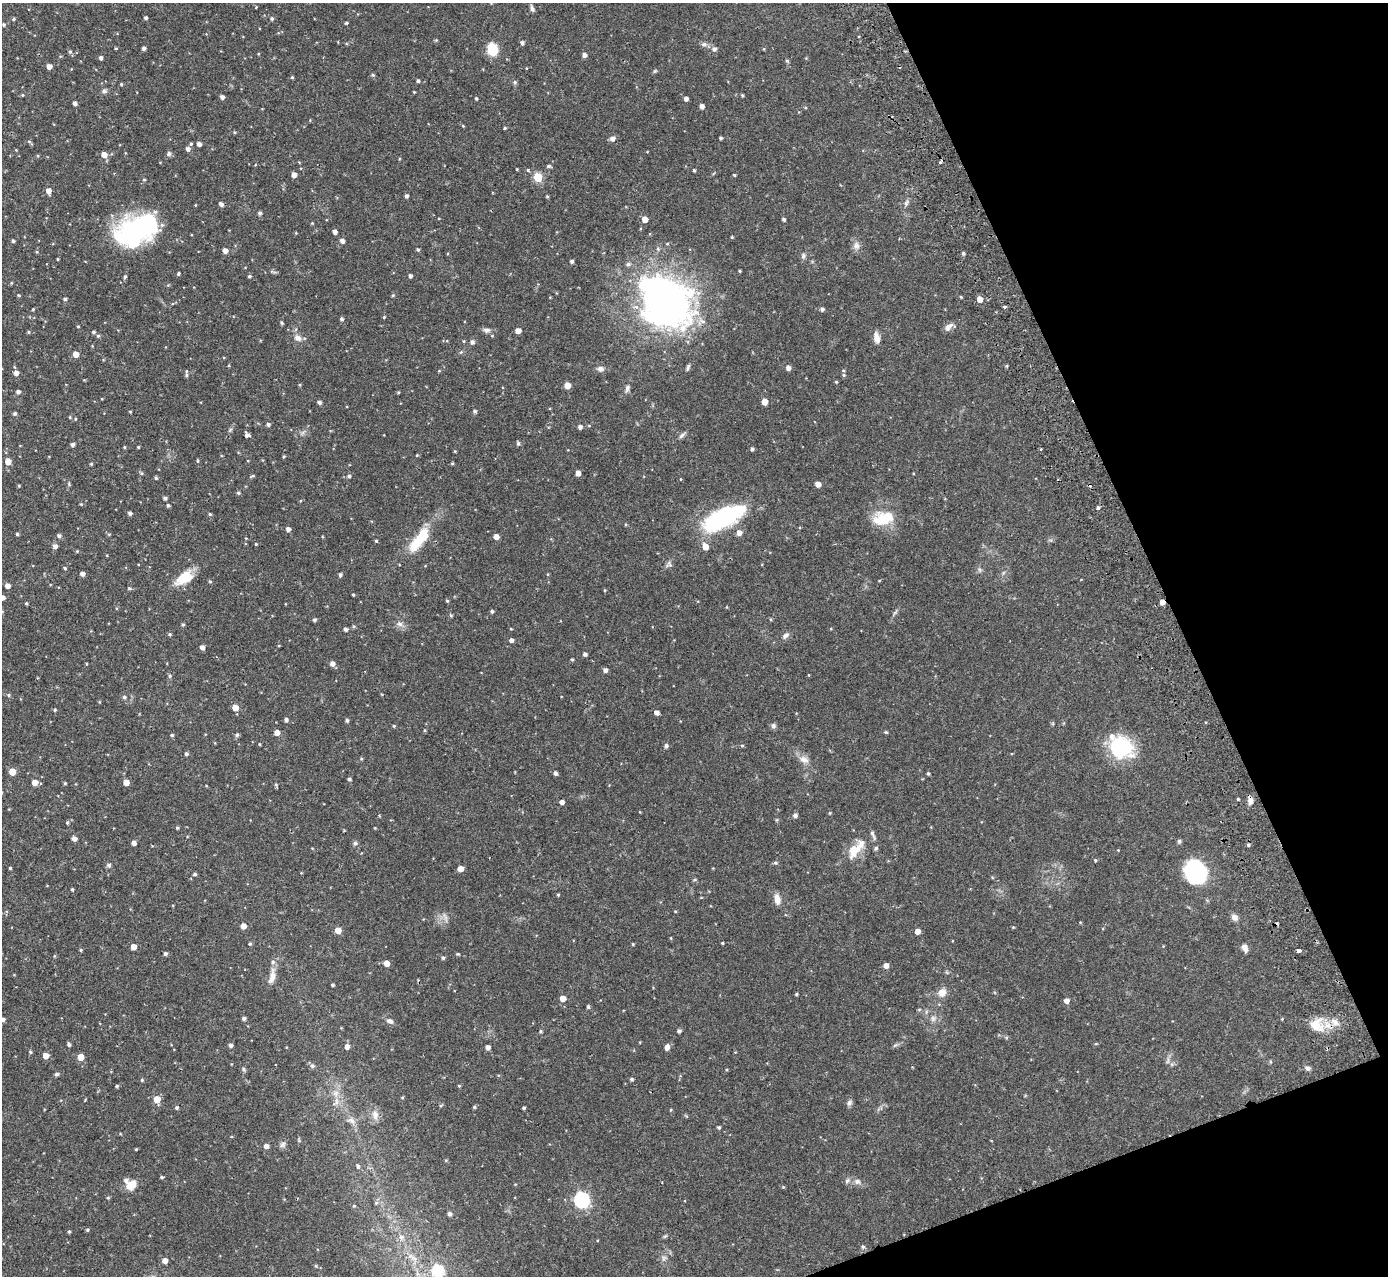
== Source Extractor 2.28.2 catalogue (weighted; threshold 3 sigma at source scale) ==
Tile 12 of 4 x 4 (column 4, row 3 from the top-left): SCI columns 4216-5601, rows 1457-2730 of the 5655 x 5589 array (HDU 1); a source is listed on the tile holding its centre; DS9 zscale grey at full resolution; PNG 1390 x 1278 px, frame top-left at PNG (2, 3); no overlay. Shown black and unused: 19% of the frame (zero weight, under 2 of 3 exposures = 3% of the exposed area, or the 3 px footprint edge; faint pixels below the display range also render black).
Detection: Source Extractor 2.28.2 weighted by HDU 2 'WHT'; one run over the whole footprint, this tile lists its part. Background 0.0647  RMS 0.0053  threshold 0.0241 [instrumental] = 3 sigma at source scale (4.5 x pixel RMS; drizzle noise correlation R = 1.50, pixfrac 1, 0.05/0.05 arcsec/px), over >= 5 px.
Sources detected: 345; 1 inside a brighter object's white glare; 2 cosmic-ray / hot-pixel residue — not listed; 6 inside a brighter listed object's ellipse — not listed separately; the other 336 listed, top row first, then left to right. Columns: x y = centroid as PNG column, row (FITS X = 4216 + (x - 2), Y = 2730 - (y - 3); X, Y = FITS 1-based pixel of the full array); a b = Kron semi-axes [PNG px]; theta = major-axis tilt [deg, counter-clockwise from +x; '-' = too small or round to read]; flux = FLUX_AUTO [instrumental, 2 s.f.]
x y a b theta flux
532 9 9 4 -70 1.3
146 18 4 3 - 0.96
13 19 4 4 - 0.65
272 19 4 4 - 0.82
346 23 4 3 - 0.56
4 24 4 4 - 0.74
522 43 4 4 - 1.2
704 44 8 6 -19 1.3
116 48 4 3 - 0.39
144 48 4 3 - 1.2
492 49 10 8 -71 15
714 49 5 5 - 1.7
70 52 5 4 - 0.86
584 55 5 4 - 1.8
101 58 4 4 - 1.2
787 61 6 3 -19 0.54
49 66 4 4 - 3
655 71 6 4 34 0.59
373 75 5 5 - 0.67
292 77 4 4 - 0.52
418 81 4 4 - 0.84
515 82 6 5 - 0.92
121 84 4 4 - 0.5
104 91 6 6 - 1.1
414 92 3 3 - 0.38
22 95 4 3 - 0.4
742 95 4 3 - 0.58
222 97 4 4 - 1.9
476 98 3 3 - 0.77
686 99 4 4 - 2
75 103 4 4 - 1.6
702 106 4 4 - 2.1
463 126 5 3 - 0.42
504 128 4 3 - 0.54
721 138 3 3 - 0.89
612 139 5 5 - 2.2
29 141 5 3 - 0.52
191 144 4 3 - 0.7
199 144 4 4 - 1.9
188 149 5 5 - 1.6
169 154 6 5 - 1.4
104 155 5 5 - 4.2
940 162 4 3 - 0.75
549 166 5 4 - 1
517 169 4 2 - 0.35
528 170 4 3 - 0.77
694 170 3 3 - 0.66
294 175 4 4 - 2.6
734 175 4 3 - 0.56
538 177 5 5 - 19
144 179 5 3 - 0.45
48 191 5 5 - 3.1
406 196 4 4 - 1.1
547 196 4 3 - 0.49
906 203 9 5 69 1.3
221 204 4 4 - 1.8
260 213 4 4 - 1.1
645 219 4 4 - 4.4
784 219 4 3 - 1
335 232 4 4 - 1.8
132 233 41 30 36 61
13 241 4 3 - 0.79
342 241 5 4 - 1.8
856 245 10 9 - 2.5
418 250 5 3 - 0.67
225 251 4 4 - 2.8
37 252 4 3 - 0.46
963 253 4 3 - 0.91
803 256 8 6 80 1.2
57 259 4 3 - 0.38
572 261 4 3 - 1.2
178 274 4 3 - 0.81
249 276 4 3 - 0.73
410 276 4 3 - 1.3
125 277 4 4 - 0.74
11 283 5 3 - 0.41
19 295 4 3 - 0.43
393 295 4 3 - 0.49
961 297 4 3 - 0.5
65 299 3 3 - 0.84
980 299 5 4 - 4.7
666 301 63 49 -45 200
1004 307 3 3 - 0.95
33 309 4 3 - 0.48
822 309 5 4 - 1.3
384 317 4 3 - 0.48
341 319 4 4 - 0.96
281 323 4 4 - 0.69
78 326 3 3 - 0.45
948 327 11 6 43 2.7
487 330 10 6 2 1.7
518 331 4 4 - 3.9
28 332 4 4 - 0.57
93 332 4 4 - 0.99
98 336 5 5 - 0.74
492 336 4 3 - 0.38
298 338 10 7 -31 2.8
877 338 13 7 -78 3.3
472 342 5 5 - 1.5
76 354 4 4 - 4.6
1007 366 4 3 - 0.52
688 367 10 4 72 1
788 368 4 4 - 2.4
600 369 8 7 - 2
439 371 5 3 - 0.39
16 373 5 4 - 2.4
186 375 7 5 -83 0.87
844 375 6 5 - 0.74
836 382 4 3 - 0.54
300 385 4 3 - 0.47
567 386 5 4 - 5.9
627 388 10 6 73 1.5
18 392 4 4 - 1.5
398 392 4 3 - 0.48
319 402 4 4 - 1.2
764 402 5 4 - 5
475 411 4 4 - 1
130 412 4 3 - 0.39
15 413 5 4 - 0.81
70 417 4 4 - 0.47
75 419 4 3 - 0.42
268 424 4 4 - 1.3
580 427 4 4 - 1.7
247 435 5 4 - 2.2
682 435 12 4 42 1.3
72 444 4 4 - 1.4
518 444 5 4 - 0.9
124 447 4 3 - 0.49
138 447 3 2 - 0.5
752 449 4 3 - 0.99
417 455 4 3 - 0.44
284 456 4 3 - 0.57
8 462 5 4 - 5.5
452 463 4 3 - 0.56
91 464 4 4 - 0.51
578 473 4 4 - 3.1
253 476 6 4 1 0.57
349 476 4 4 - 0.98
156 478 4 4 - 0.68
818 484 5 4 - 3.3
19 486 4 3 - 0.49
238 493 4 4 - 0.87
165 498 4 3 - 1.1
168 505 4 4 - 0.92
1098 508 4 3 - 1.3
130 513 4 4 - 1.2
210 514 4 4 - 0.68
723 518 53 21 26 47
882 519 25 21 11 14
288 529 4 4 - 1.8
17 534 3 3 - 0.73
59 536 5 5 - 1.1
496 537 5 4 - 2.9
419 540 36 12 53 18
376 541 4 4 - 0.61
256 544 3 3 - 0.44
55 546 5 5 - 2
705 547 7 5 -61 4.4
77 551 4 4 - 0.43
669 565 9 7 -32 1.5
65 568 4 3 - 0.61
82 574 4 4 - 2.1
340 575 4 4 - 1
184 578 23 12 33 11
210 581 4 4 - 0.62
7 586 4 4 - 2.6
129 588 5 4 - 0.63
605 590 4 3 - 0.44
353 595 3 3 - 0.61
2 598 4 4 - 2
447 601 4 4 - 0.6
1162 602 4 4 - 2.9
26 603 4 3 - 0.56
492 611 4 4 - 0.9
451 615 5 4 - 0.63
314 620 4 3 - 1.1
400 624 8 6 -1 1.8
183 625 5 4 - 0.68
354 626 5 4 - 0.71
345 629 4 4 - 1.4
511 629 4 2 - 0.37
169 634 5 4 - 0.65
786 636 10 6 48 1.7
511 640 4 4 - 1.6
202 647 5 4 - 2.1
585 654 4 4 - 1.2
572 659 4 3 - 0.61
86 664 4 2 - 0.36
332 664 5 5 - 2.4
605 670 4 4 - 1.8
170 676 5 4 - 0.74
9 695 5 4 - 0.7
124 697 5 5 - 1
235 708 5 5 - 5.7
55 710 4 3 - 0.6
656 712 5 4 - 2
286 720 4 4 - 1.2
347 720 4 4 - 1
1206 722 4 3 - 0.49
394 726 4 4 - 0.51
773 726 7 7 - 1.2
425 730 5 3 - 0.5
886 732 5 4 - 0.58
277 733 5 4 - 3.3
172 735 4 3 - 0.71
237 735 5 5 - 0.98
259 744 4 3 - 0.42
742 745 5 3 - 0.56
666 746 5 5 - 1.3
1121 747 26 23 -23 33
186 754 4 4 - 1.1
361 759 4 4 - 0.54
804 760 14 9 -23 3.4
12 772 5 5 - 8
555 773 4 4 - 1.4
928 773 4 3 - 0.76
349 779 4 3 - 0.84
35 782 5 5 - 4.5
126 782 5 4 - 5
65 783 4 3 - 0.58
276 785 5 4 - 0.64
1238 799 3 3 - 0.5
1250 800 10 6 -83 2.5
562 802 4 4 - 2.1
830 813 4 4 - 0.48
795 815 5 4 - 1.7
67 823 4 4 - 0.57
177 828 4 4 - 0.64
375 828 4 3 - 0.35
74 839 5 4 - 2
1179 841 5 4 - 1.1
134 843 4 4 - 2.3
355 843 5 5 - 0.98
1248 845 4 4 - 0.81
876 848 5 4 - 1
856 849 35 13 50 10
1095 860 4 3 - 0.6
775 863 6 5 - 0.82
109 865 5 5 - 1.3
10 868 3 3 - 0.51
460 869 4 4 - 4.3
1195 871 25 21 -55 37
195 874 4 4 - 1
694 880 5 3 - 0.6
72 889 3 3 - 0.66
558 895 4 3 - 0.53
777 899 12 7 -81 3.9
675 911 4 3 - 0.43
445 917 11 4 -61 1.4
1234 917 8 7 - 2.5
243 926 5 4 - 3
1013 927 4 4 - 0.39
338 930 5 4 - 5.4
917 931 4 4 - 2.9
671 938 4 3 - 0.4
250 943 4 3 - 0.65
722 943 3 3 - 0.5
633 944 4 3 - 0.46
133 947 4 4 - 4
1245 947 9 6 -63 2.6
81 950 5 3 - 0.53
1299 951 4 3 - 2.3
165 954 4 4 - 1.1
458 954 5 3 - 0.55
54 956 5 3 - 0.44
443 958 5 4 - 0.83
386 963 5 4 - 4.2
886 965 5 5 - 2.6
272 977 22 8 77 4.8
332 985 3 3 - 0.8
942 992 9 8 - 4.4
796 994 4 3 - 0.56
563 998 5 4 - 4.2
1066 1001 5 5 - 2.6
588 1007 4 4 - 0.9
244 1018 4 4 - 1.3
933 1018 8 6 -70 1.6
3 1019 5 4 - 1
1282 1019 4 4 - 0.38
390 1021 9 6 -26 1.8
1335 1022 11 7 -38 3.1
1316 1025 18 16 -39 10
540 1031 4 4 - 0.67
679 1031 4 4 - 1.1
69 1045 5 4 - 0.92
230 1045 4 4 - 1.5
347 1046 5 4 - 2.6
488 1047 4 4 - 2.1
667 1047 6 5 - 2.7
30 1052 5 4 - 0.57
46 1056 5 4 - 4.8
81 1057 5 4 - 6.3
312 1066 7 5 -65 1.1
1308 1068 7 6 - 1.2
243 1069 6 4 -88 0.75
56 1074 4 4 - 1.1
632 1079 4 4 - 0.86
142 1080 5 4 - 0.56
117 1086 4 3 - 0.78
459 1086 4 3 - 0.49
336 1093 9 6 21 2.3
402 1098 5 3 - 0.49
157 1099 5 5 - 7.5
849 1103 8 6 59 1.4
441 1105 5 3 - 0.55
474 1107 4 4 - 0.66
176 1108 4 4 - 0.81
524 1108 3 3 - 0.6
375 1115 13 9 -79 3.6
351 1120 12 7 -22 2.7
719 1128 4 4 - 0.84
282 1145 9 6 45 1.4
266 1146 4 4 - 2.2
136 1149 3 3 - 0.46
446 1160 5 3 - 0.43
358 1166 6 4 -49 0.99
162 1177 4 3 - 0.67
126 1180 6 5 - 1.6
847 1181 8 5 62 1.1
857 1181 8 8 - 1.8
662 1182 2 2 - 0.31
131 1185 9 7 30 9
108 1198 4 4 - 0.6
582 1200 7 6 - 100
376 1203 6 4 45 0.74
354 1206 4 4 - 0.55
449 1214 5 4 - 1.4
87 1230 4 4 - 0.65
69 1231 4 4 - 0.62
665 1236 6 4 18 0.65
401 1237 8 6 1 1.8
863 1247 6 5 - 0.92
663 1258 7 4 90 1.1
165 1261 5 4 - 3
316 1266 5 3 - 0.49
438 1271 6 6 - 47
Overlapping masked pixels (flux is a lower limit): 2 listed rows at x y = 1162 602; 1250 800
Isophote crosses this tile's border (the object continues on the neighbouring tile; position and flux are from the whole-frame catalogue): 3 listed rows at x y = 2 598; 3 1019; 438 1271